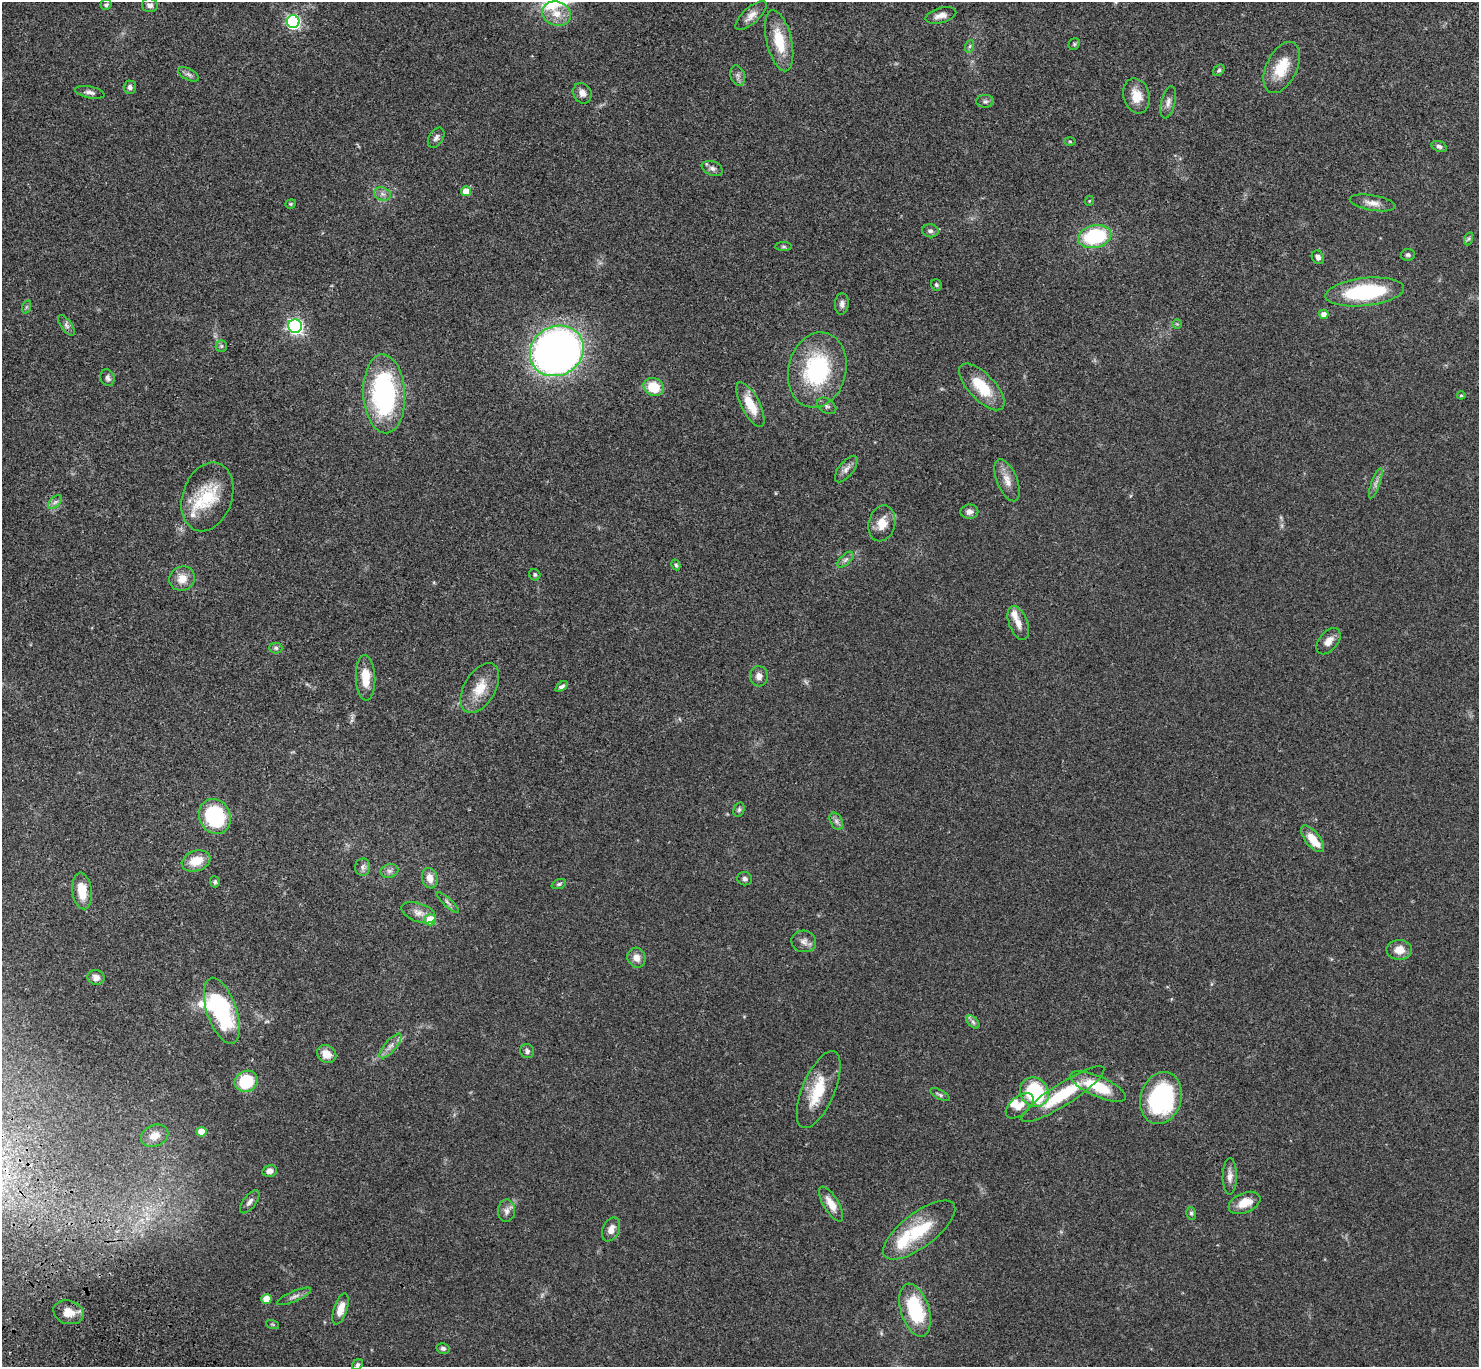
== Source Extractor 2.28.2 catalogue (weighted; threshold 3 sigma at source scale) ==
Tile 7 of 4 x 4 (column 3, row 2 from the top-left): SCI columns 3054-4530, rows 2976-4340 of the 6109 x 6091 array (HDU 1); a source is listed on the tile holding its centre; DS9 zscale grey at full resolution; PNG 1481 x 1369 px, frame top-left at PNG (2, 2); each listed source drawn as its Kron ellipse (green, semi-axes under 4 px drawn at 4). Shown black and unused: <1% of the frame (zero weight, under 3 of 4 exposures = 6% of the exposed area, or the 3 px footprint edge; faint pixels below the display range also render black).
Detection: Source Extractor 2.28.2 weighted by HDU 2 'WHT'; one run over the whole footprint, this tile lists its part. Background 0.0504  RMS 0.0055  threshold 0.0246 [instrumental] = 3 sigma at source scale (4.5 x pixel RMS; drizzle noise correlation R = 1.50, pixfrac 1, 0.05/0.05 arcsec/px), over >= 5 px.
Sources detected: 129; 1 too faint to see at this stretch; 1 inside a brighter object's white glare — neither listed nor drawn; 6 inside a brighter listed object's ellipse — not listed separately; the other 121 listed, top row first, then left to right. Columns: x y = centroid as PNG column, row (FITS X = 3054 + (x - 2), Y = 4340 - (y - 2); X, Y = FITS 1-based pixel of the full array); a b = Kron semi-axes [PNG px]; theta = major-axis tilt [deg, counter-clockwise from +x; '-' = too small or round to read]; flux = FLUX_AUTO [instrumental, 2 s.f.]
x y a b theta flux
106 5 5 5 - 1.2
150 5 8 7 - 2.1
556 14 15 12 -17 7.2
751 15 20 8 42 4.3
941 15 16 7 16 3.8
293 22 6 6 - 90
779 41 31 12 -77 17
1074 44 6 5 - 0.86
970 46 6 4 71 0.83
1282 67 27 15 64 15
1219 70 6 4 44 0.88
188 74 11 5 -27 1.6
738 76 10 7 -71 1.9
130 87 6 6 - 1.6
90 92 15 5 -12 2.1
582 93 10 9 - 3
1137 96 18 13 -74 8.2
985 101 9 6 0 1.4
1168 102 16 7 77 3
436 138 11 7 58 1.9
1070 141 5 3 - 0.54
1439 146 8 5 -22 1.4
712 168 11 7 -22 2.1
466 191 5 5 - 6.6
382 194 9 6 -20 2
1089 201 5 3 - 0.44
1373 203 23 7 -10 4.5
291 204 6 4 20 0.66
930 231 8 6 -6 1.5
1095 236 17 11 12 40
1468 239 7 4 71 1
784 247 8 4 0 0.85
1408 255 6 6 - 1.2
1318 257 7 5 -56 1.9
936 285 6 5 - 0.9
1365 292 39 14 6 48
842 304 11 7 84 2.2
26 307 7 4 71 0.67
1324 314 5 4 - 3.8
1177 324 5 5 - 0.64
66 325 12 5 -54 1.8
295 326 7 6 - 140
221 346 6 5 - 1
557 351 28 24 30 390
817 370 38 29 77 53
107 378 9 7 -71 1.7
654 387 10 9 - 13
982 387 30 13 -46 18
384 394 39 21 -87 81
1461 395 4 3 - 0.64
750 404 25 9 -62 11
827 406 10 7 -35 1.6
846 469 16 7 52 2.9
1007 480 22 10 -68 5.7
1376 483 16 3 70 2.1
207 497 35 25 71 24
55 502 8 5 45 1.5
969 512 9 7 2 2.7
882 523 18 13 76 7.4
845 560 10 5 44 1.6
676 565 5 4 - 0.91
535 575 6 5 - 0.88
182 578 13 12 - 6.1
1018 623 18 9 -69 4.6
1328 641 15 9 50 4.3
276 648 6 5 - 1.1
759 676 10 9 - 3.3
366 678 23 9 -87 9.9
561 687 7 4 36 1.4
480 688 27 15 60 11
739 809 7 5 73 1.1
215 817 18 15 -64 47
836 821 9 6 -61 1.8
1312 839 16 7 -52 8.6
196 861 15 10 19 9.4
362 867 8 7 - 1.9
389 871 9 6 13 1.9
430 878 10 7 -72 4.6
745 879 7 6 - 1.4
215 882 5 5 - 1
559 884 7 5 20 0.97
82 891 18 9 -83 10
448 902 14 4 -42 1.6
419 913 18 9 -20 4.4
430 920 5 5 - 14
804 941 12 10 -12 3.2
1399 950 12 10 -2 6.2
636 958 10 9 - 4.1
96 977 8 7 - 3.1
222 1011 34 15 -71 50
973 1022 8 4 -46 1.3
390 1046 15 5 49 3.2
527 1051 7 7 - 1.5
327 1054 10 8 -36 5.9
246 1081 12 10 26 24
1098 1087 30 10 -24 20
819 1090 41 16 67 18
1034 1092 15 14 - 46
1063 1094 48 11 33 28
940 1095 11 4 -28 1.1
1161 1098 26 20 73 67
1020 1106 16 9 40 5
201 1132 5 5 - 9.6
155 1136 14 10 23 6.3
270 1171 7 6 - 2.7
1230 1176 18 7 89 3.4
250 1202 14 6 53 2.2
1244 1203 17 10 22 8.6
831 1204 20 7 -59 6.7
506 1211 11 8 87 2.8
1191 1213 6 5 - 1
611 1229 12 8 66 4.1
919 1230 43 17 37 26
294 1296 18 5 23 2.3
266 1299 5 5 - 8
340 1309 16 6 72 6.2
915 1310 27 14 -73 34
69 1312 15 11 -17 7
273 1324 7 3 -19 0.55
443 1348 6 5 - 1.3
357 1365 6 5 - 1.1